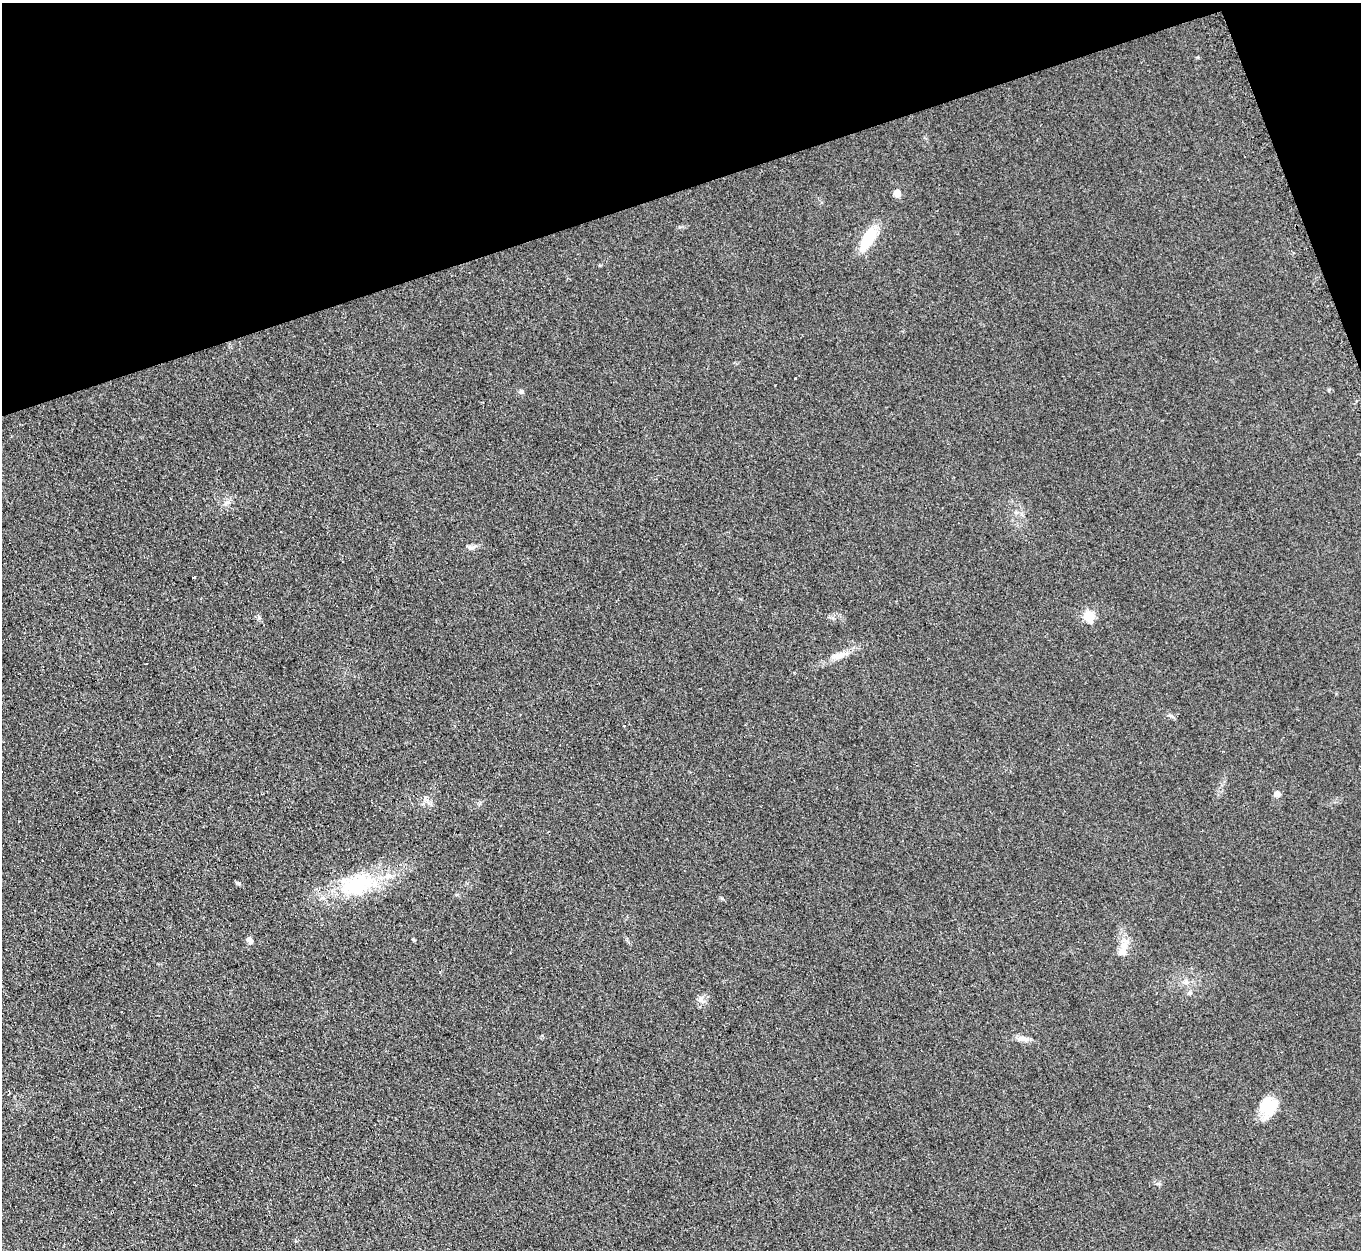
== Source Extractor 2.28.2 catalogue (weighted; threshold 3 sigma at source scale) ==
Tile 3 of 4 x 4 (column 3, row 1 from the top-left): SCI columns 2735-4093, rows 4027-5274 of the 5460 x 5421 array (HDU 1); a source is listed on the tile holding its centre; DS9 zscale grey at full resolution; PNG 1363 x 1252 px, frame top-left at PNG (2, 3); no overlay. Shown black and unused: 17% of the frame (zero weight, under 2 of 3 exposures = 2% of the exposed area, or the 3 px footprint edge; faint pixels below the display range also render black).
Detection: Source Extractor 2.28.2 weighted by HDU 2 'WHT'; one run over the whole footprint, this tile lists its part. Background 0.0959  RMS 0.012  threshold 0.0519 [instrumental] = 3 sigma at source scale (4.5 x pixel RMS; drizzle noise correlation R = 1.50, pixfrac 1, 0.05/0.05 arcsec/px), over >= 5 px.
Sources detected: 21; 2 inside a brighter listed object's ellipse — not listed separately; the other 19 listed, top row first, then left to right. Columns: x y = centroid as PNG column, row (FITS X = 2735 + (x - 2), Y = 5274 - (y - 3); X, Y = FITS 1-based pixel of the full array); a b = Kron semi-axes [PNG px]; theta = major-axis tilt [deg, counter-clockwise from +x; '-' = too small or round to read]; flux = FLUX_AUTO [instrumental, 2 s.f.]
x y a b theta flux
897 193 6 5 - 15
868 239 29 12 63 39
795 378 3 3 - 3.5
521 392 6 6 - 2.8
227 503 12 4 45 4.1
473 547 10 4 34 3
194 577 3 3 - 4
1089 616 6 5 - 80
838 656 27 6 21 13
146 664 2 2 - 0.93
623 725 3 3 - 5.8
1277 794 5 5 - 9.7
357 885 48 24 24 85
250 940 9 6 -68 4.3
1124 946 13 8 74 10
1190 993 6 5 - 2.7
701 1000 9 8 - 5
1023 1039 16 7 -11 6.8
1269 1106 20 19 - 34
Unlisted compact peaks at least as high as the median listed source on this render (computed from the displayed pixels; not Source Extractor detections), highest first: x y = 238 883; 259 618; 722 898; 413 939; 1329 390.